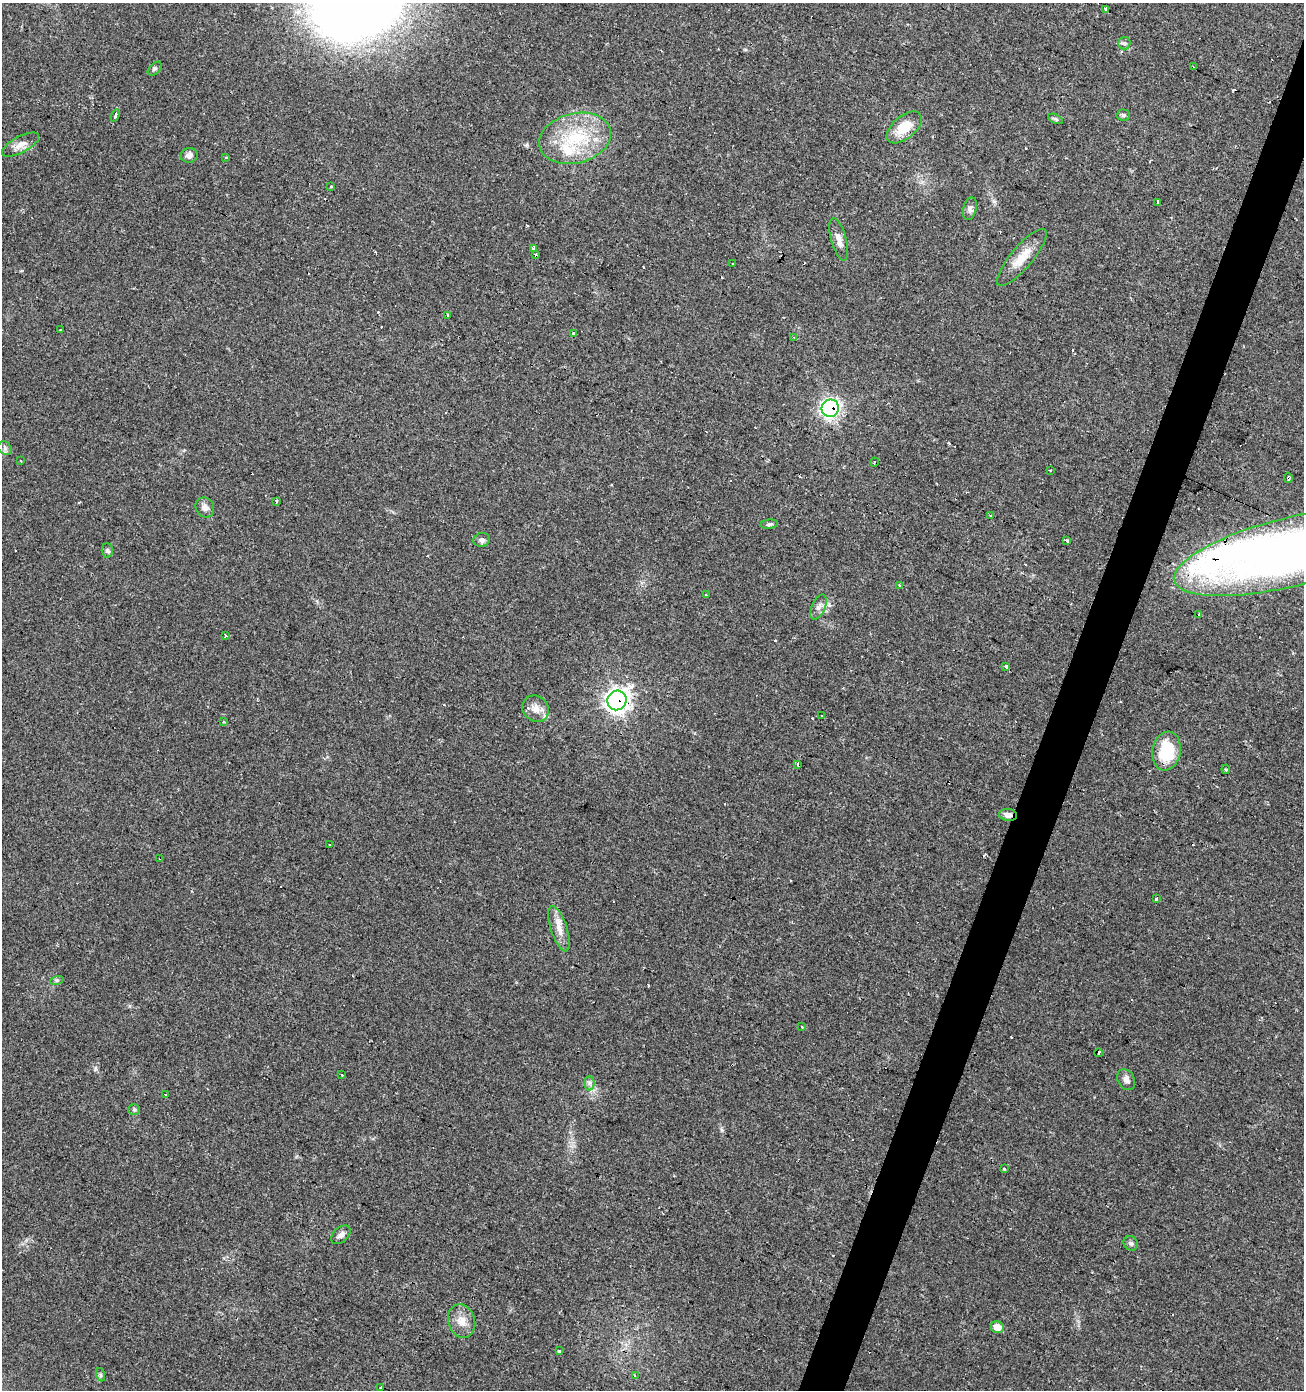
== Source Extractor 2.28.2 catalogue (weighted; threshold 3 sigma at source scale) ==
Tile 10 of 4 x 4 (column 2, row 3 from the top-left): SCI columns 1512-2813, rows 1396-2783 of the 5691 x 5558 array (HDU 1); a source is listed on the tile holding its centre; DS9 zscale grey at full resolution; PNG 1306 x 1392 px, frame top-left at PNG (2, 3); each listed source drawn as its Kron ellipse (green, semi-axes under 4 px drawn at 4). Shown black and unused: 3% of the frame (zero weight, under 2 of 3 exposures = <1% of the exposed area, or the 3 px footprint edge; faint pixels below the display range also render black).
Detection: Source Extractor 2.28.2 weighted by HDU 2 'WHT'; one run over the whole footprint, this tile lists its part. Background 0.0504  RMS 0.0045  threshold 0.0203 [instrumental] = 3 sigma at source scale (4.5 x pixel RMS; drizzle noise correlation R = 1.50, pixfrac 1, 0.0396/0.0396 arcsec/px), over >= 5 px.
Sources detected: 102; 1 inside a brighter object's white glare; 25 cosmic-ray / hot-pixel residue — neither listed nor drawn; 3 inside a brighter listed object's ellipse — not listed separately; the other 73 listed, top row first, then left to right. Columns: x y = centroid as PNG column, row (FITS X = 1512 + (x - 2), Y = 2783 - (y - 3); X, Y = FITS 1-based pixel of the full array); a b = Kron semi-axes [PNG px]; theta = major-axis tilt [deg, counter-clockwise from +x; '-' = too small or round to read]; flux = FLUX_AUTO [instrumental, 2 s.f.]
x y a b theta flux
1106 9 3 3 - 1.9
1124 43 6 6 - 0.97
1193 67 3 2 - 0.42
155 69 8 5 45 0.93
1123 115 6 5 - 0.94
115 116 6 3 69 4.8
1056 119 8 4 -27 0.81
904 127 21 11 40 11
575 138 36 25 13 29
20 145 20 8 27 4.1
189 155 8 7 - 2.1
226 157 3 3 - 0.55
331 186 3 2 - 2.2
1158 202 4 3 - 3.3
970 209 11 6 76 1.6
839 239 22 7 -75 3.4
533 248 4 3 - 1.2
535 254 4 3 - 1.8
1022 257 36 11 50 8.5
733 264 2 2 - 0.47
448 315 3 3 - 6.2
60 330 3 3 - 0.95
573 333 3 3 - 0.95
794 337 3 3 - 0.53
830 408 9 8 - 120
5 448 7 6 - 1.2
20 461 3 2 - 0.67
875 462 5 2 - 0.78
1050 470 3 2 - 0.7
1288 478 5 3 - 0.85
277 502 4 3 - 1.1
205 507 10 9 - 2.5
990 515 3 2 - 0.58
769 524 9 4 6 1
482 540 8 7 - 1.6
1067 540 3 3 - 3.9
107 551 7 5 -89 0.87
1290 552 119 34 14 320
900 585 3 2 - 0.67
706 595 3 3 - 0.66
818 607 13 6 66 2.1
1199 615 3 2 - 0.64
225 636 3 3 - 1.1
1006 667 4 3 - 17
617 700 10 9 - 240
536 709 14 12 -43 4.3
821 716 2 2 - 0.52
223 722 4 3 - 0.5
1166 751 19 14 80 19
797 764 4 3 - 1
1226 769 5 3 - 0.58
1008 815 9 6 -7 2.7
330 845 3 3 - 1
160 858 3 2 - 0.84
1156 899 3 3 - 1.4
559 929 24 8 -72 5
57 980 7 4 18 0.78
802 1027 3 2 - 0.64
1099 1053 4 3 - 2.4
342 1075 3 3 - 0.94
1126 1080 11 8 -60 2.1
590 1083 7 4 90 1.2
166 1095 3 3 - 1.3
134 1110 6 5 - 0.73
1004 1169 4 3 - 0.42
341 1235 11 7 43 1.9
1131 1243 7 6 - 1.2
462 1321 17 13 -70 5.2
997 1327 6 6 - 4.7
559 1351 3 3 - 3.1
101 1375 7 4 -71 0.73
635 1375 4 2 - 0.42
381 1387 3 3 - 1.5
Overlapping masked pixels (flux is a lower limit): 8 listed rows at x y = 904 127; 830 408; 1288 478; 1290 552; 1006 667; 617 700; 1008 815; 160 858
Isophote crosses this tile's border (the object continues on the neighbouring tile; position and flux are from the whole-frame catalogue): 1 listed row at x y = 1290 552
Unlisted compact peaks at least as high as the median listed source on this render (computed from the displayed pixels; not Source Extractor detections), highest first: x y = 95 1069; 994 201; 722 1130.